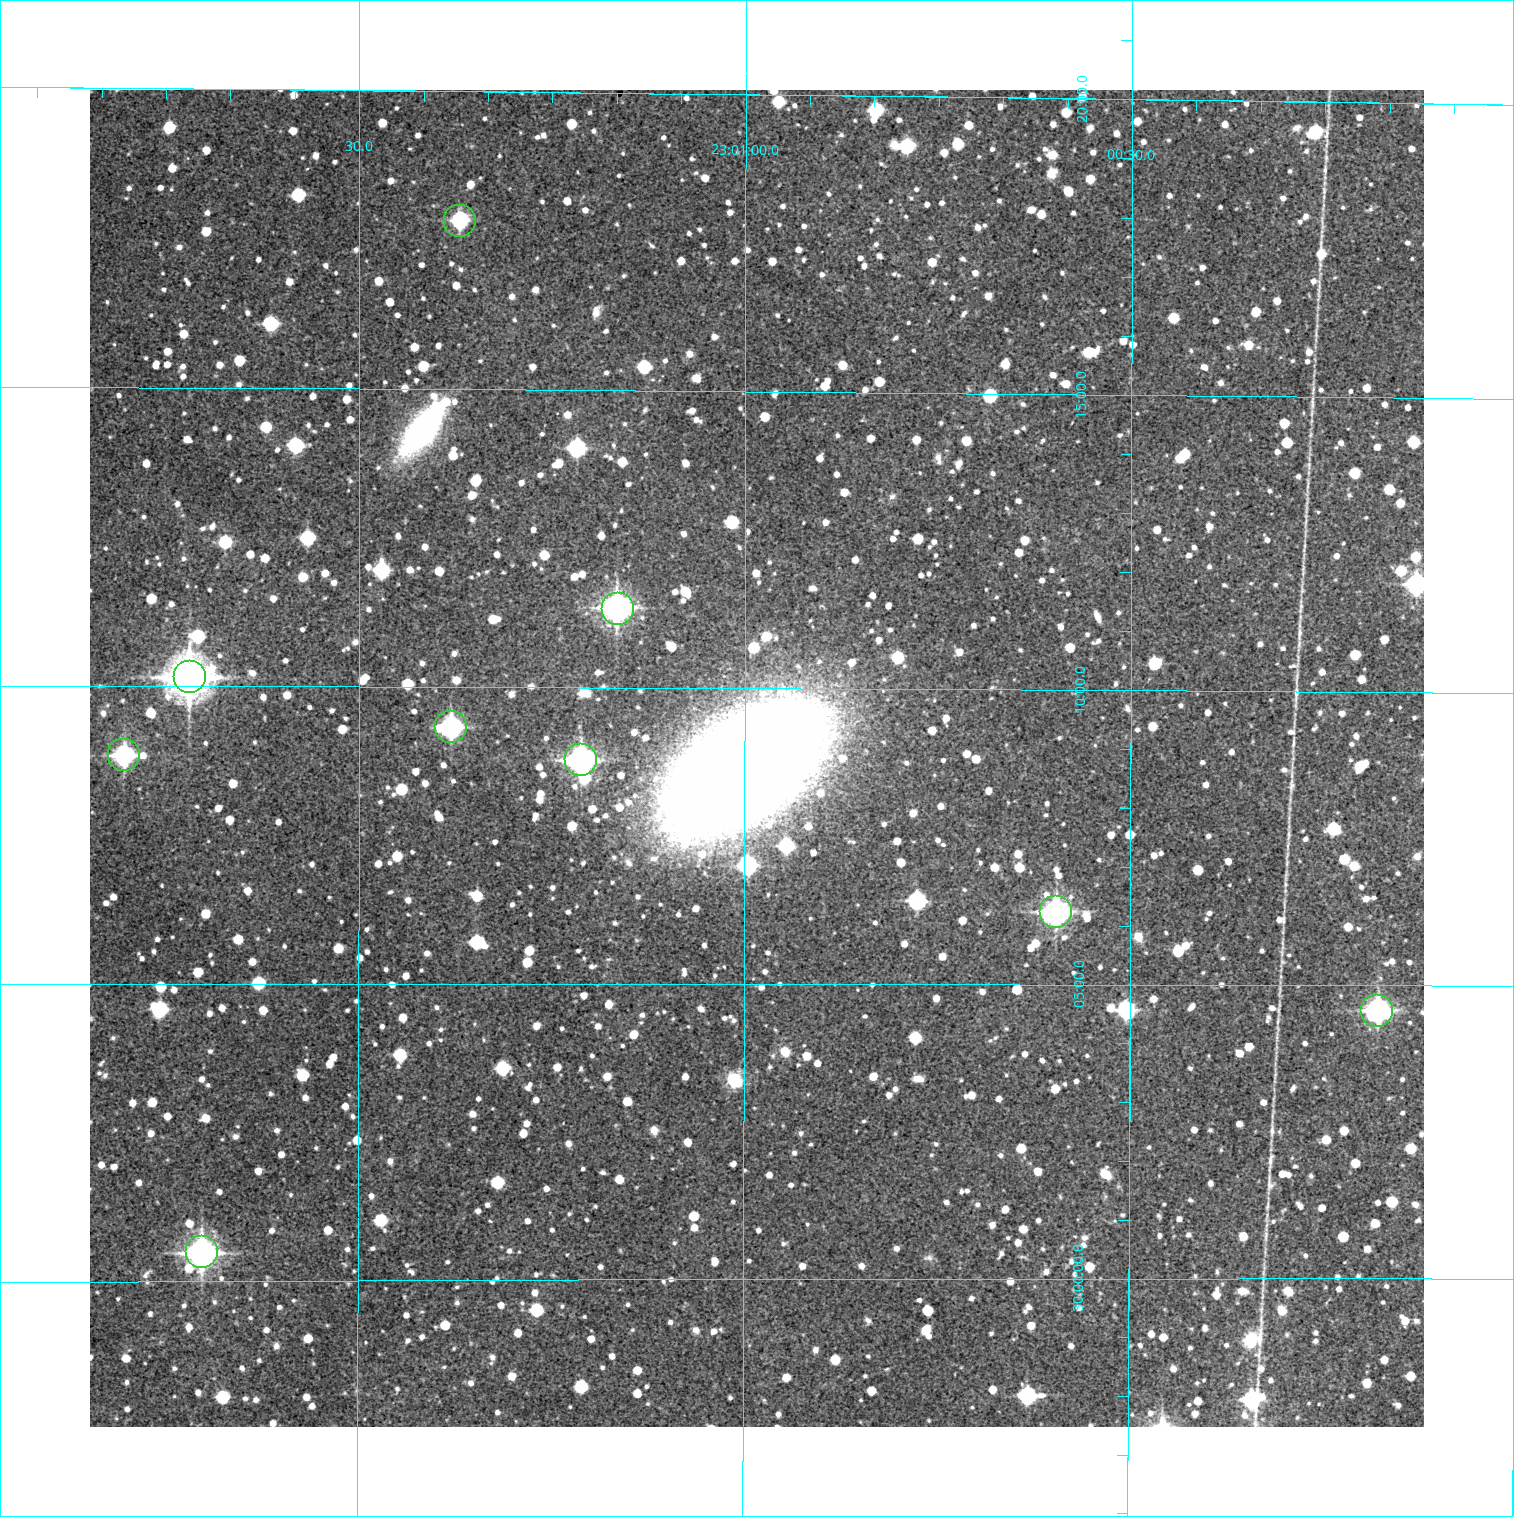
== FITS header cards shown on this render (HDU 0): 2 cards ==
NAXIS1  =                 1334 /FITS: X Dimension
NAXIS2  =                 1337 /FITS: Y Dimension

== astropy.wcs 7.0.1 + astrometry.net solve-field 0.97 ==
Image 1334 x 1337 px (HDU 0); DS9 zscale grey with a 90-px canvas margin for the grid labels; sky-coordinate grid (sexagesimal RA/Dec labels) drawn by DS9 from the SOLVED WCS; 9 Tycho-2 reference stars matched to detected sources circled (green)
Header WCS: RA---TAN/DEC--TAN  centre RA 23:01:00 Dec +30:09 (345.25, +30.15 deg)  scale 1.01 arcsec/px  FOV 22.4' x 22.4'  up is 0 deg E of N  parity normal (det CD < 0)
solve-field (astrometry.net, Tycho-2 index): VERIFIED the header's WCS against the Tycho-2 star catalogue (9 matches, 0 conflicts) and refined it, rather than solving blind
Solved WCS: RA---TAN-SIP/DEC--TAN-SIP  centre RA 23:01:00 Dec +30:09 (345.25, +30.15 deg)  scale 1.01 arcsec/px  FOV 22.4' x 22.6'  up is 0 deg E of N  parity normal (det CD < 0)
The solver's refit moves the header's centre by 0.6 arcsec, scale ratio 0.9997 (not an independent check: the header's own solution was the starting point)
Tycho-2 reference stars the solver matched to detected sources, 9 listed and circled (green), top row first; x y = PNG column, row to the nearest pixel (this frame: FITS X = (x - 90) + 1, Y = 1337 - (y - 91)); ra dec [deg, ICRS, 3 dp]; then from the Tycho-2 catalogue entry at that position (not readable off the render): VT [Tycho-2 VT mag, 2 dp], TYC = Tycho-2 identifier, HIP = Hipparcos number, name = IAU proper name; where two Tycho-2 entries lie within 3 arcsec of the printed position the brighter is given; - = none
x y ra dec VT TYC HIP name
459 221 345.343 +30.297 12.57 2750-214-1 - -
617 609 345.292 +30.189 10.75 2750-1268-1 - -
189 677 345.430 +30.170 9.36 2750-1650-1 - -
450 727 345.345 +30.156 11.52 2750-1338-1 - -
123 755 345.451 +30.148 11.53 2750-1962-1 - -
580 760 345.303 +30.147 10.84 2750-1352-1 - -
1055 912 345.149 +30.104 10.97 2750-70-1 - -
1376 1011 345.045 +30.076 11.33 2750-1711-1 - -
201 1252 345.426 +30.008 10.76 2750-2112-1 - -